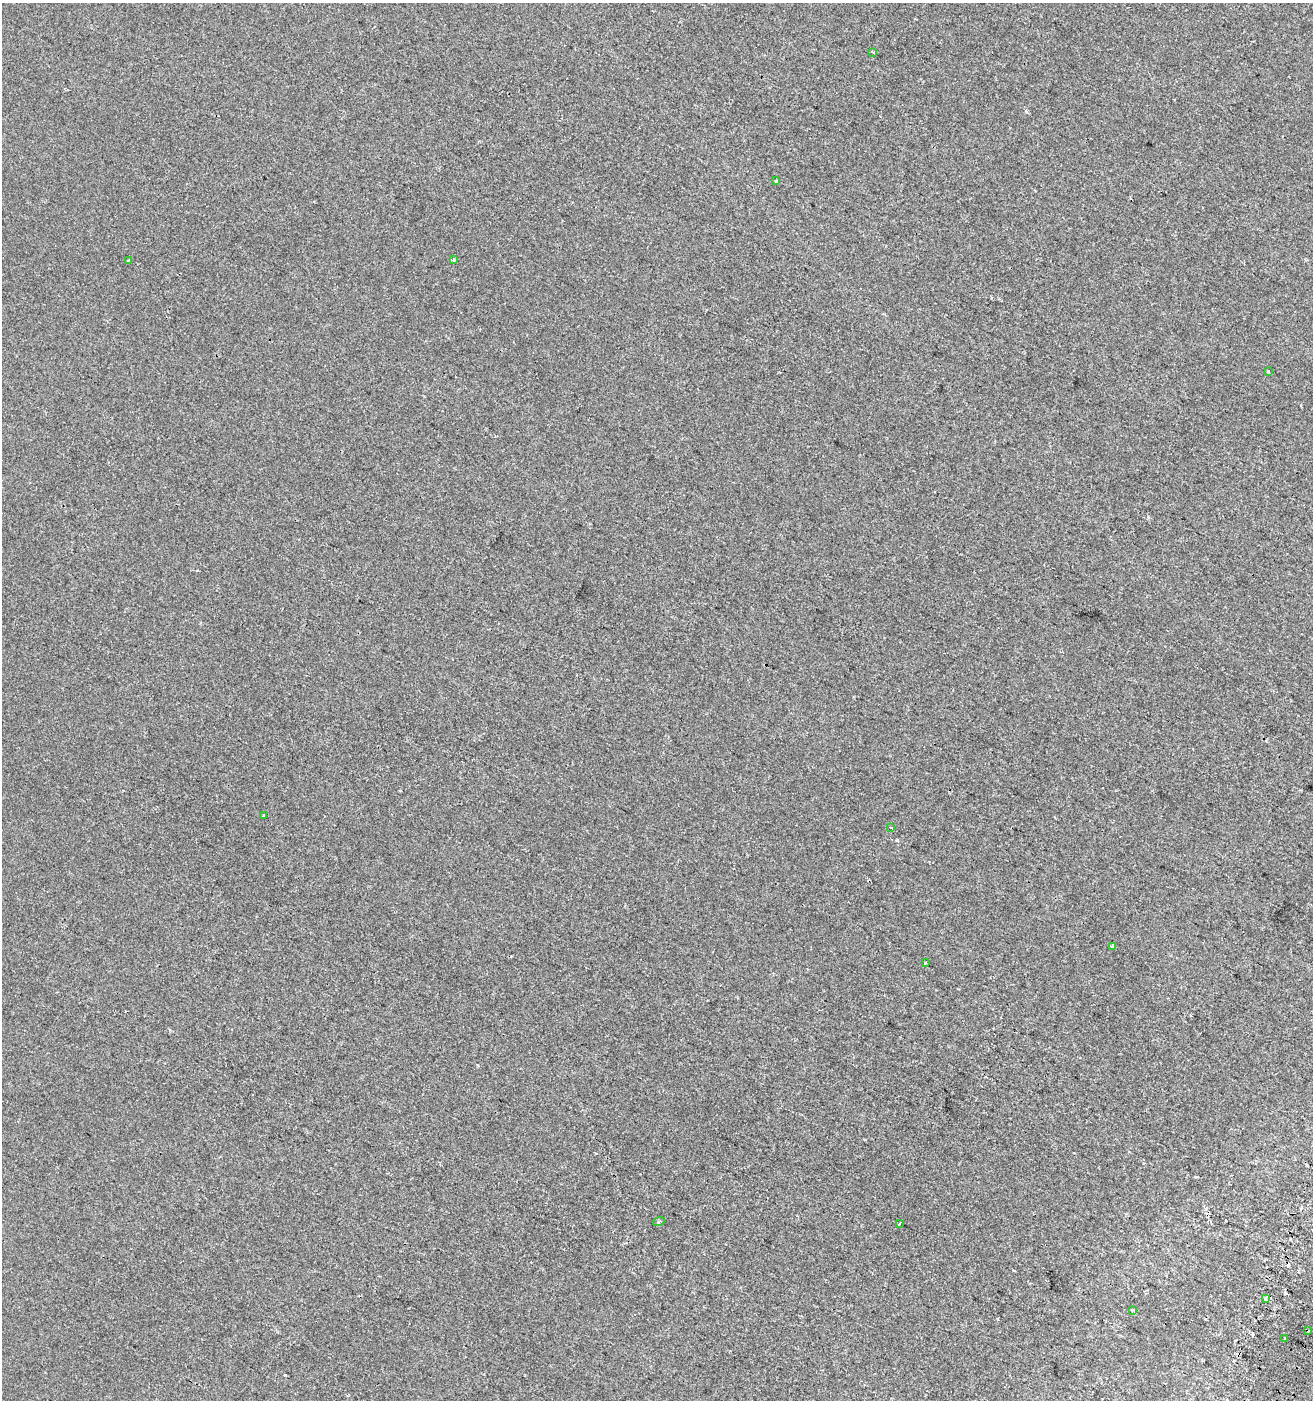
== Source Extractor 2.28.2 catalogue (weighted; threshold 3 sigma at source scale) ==
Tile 6 of 4 x 4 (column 2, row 2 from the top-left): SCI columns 1624-2934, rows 2816-4213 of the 5803 x 5637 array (HDU 1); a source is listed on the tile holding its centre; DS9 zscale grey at full resolution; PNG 1315 x 1402 px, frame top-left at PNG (2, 3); each listed source drawn as its Kron ellipse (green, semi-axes under 4 px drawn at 4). Shown black and unused: <1% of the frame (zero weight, under 2 of 3 exposures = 2% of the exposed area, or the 3 px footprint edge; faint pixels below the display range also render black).
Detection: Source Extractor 2.28.2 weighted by HDU 2 'WHT'; one run over the whole footprint, this tile lists its part. Background -5.00e-04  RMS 0.0035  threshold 0.0157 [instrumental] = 3 sigma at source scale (4.5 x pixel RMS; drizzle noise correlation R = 1.50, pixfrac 1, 0.0396/0.0396 arcsec/px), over >= 5 px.
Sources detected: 17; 2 cosmic-ray / hot-pixel residue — neither listed nor drawn; the other 15 listed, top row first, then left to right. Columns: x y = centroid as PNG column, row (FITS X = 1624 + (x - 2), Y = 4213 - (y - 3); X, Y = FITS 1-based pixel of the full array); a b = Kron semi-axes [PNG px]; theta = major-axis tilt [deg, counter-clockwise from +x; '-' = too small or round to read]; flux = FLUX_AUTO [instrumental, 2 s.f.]
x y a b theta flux
873 52 4 3 - 1
776 181 3 3 - 0.53
453 260 4 3 - 0.65
129 261 3 3 - 1.3
1268 371 3 2 - 0.32
263 816 3 3 - 0.5
891 827 3 2 - 0.62
1113 946 4 3 - 1.9
925 963 3 2 - 0.37
659 1221 6 3 20 0.46
899 1224 3 2 - 0.29
1265 1298 3 3 - 2.3
1133 1310 4 3 - 0.38
1307 1330 3 3 - 0.47
1285 1338 3 3 - 0.71
Overlapping masked pixels (flux is a lower limit): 1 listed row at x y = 1307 1330
Unlisted compact peaks at least as high as the median listed source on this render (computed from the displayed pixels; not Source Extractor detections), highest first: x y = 285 1375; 897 840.